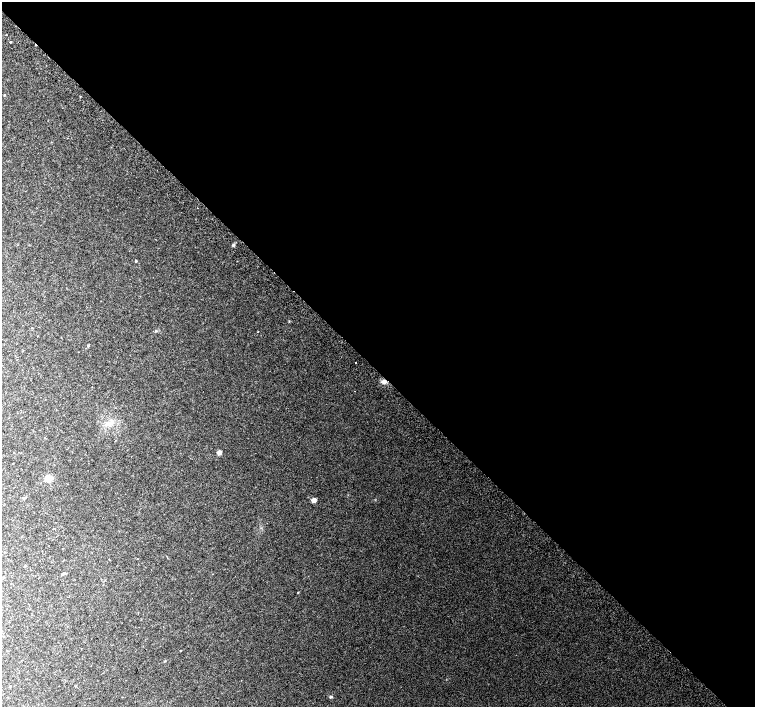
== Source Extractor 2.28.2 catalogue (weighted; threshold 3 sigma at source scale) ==
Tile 8 of 4 x 4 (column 4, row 2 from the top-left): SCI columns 4559-6064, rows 3072-4480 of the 6096 x 6079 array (HDU 1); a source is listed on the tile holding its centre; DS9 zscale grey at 2 x 2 block average (1 PNG px = mean of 2 x 2 image px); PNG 757 x 709 px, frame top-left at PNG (2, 2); no overlay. Shown black and unused: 52% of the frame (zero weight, under 2 of 3 exposures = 2% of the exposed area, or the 3 px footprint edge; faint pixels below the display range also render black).
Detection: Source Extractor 2.28.2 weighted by HDU 2 'WHT'; one run over the whole footprint, this tile lists its part. Background 0.0504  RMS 0.012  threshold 0.055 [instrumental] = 3 sigma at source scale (4.5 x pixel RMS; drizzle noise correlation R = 1.50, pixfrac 1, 0.0396/0.0396 arcsec/px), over >= 5 px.
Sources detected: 19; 1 cosmic-ray / hot-pixel residue — not listed; the other 18 listed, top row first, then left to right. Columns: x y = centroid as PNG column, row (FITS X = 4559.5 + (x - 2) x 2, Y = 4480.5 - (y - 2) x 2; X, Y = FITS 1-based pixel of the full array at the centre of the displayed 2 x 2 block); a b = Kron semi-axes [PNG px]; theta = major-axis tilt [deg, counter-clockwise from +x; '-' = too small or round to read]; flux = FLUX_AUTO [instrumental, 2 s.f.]
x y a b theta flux
6 35 2 2 - 1.7
10 42 2 2 - 10
4 95 3 2 - 1.6
233 245 4 4 - 3.9
136 261 2 2 - 3.2
258 332 2 2 - 1.3
88 346 3 3 - 2.1
356 362 2 2 - 5.4
384 382 5 4 - 10
109 423 4 2 - 3.9
219 452 4 3 - 14
48 478 9 8 - 16
24 498 4 3 - 2.8
314 500 4 4 - 14
25 566 3 2 - 1.7
298 592 2 2 - 1.5
10 686 3 2 - 1.2
331 697 4 3 - 3.3
Overlapping masked pixels (flux is a lower limit): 1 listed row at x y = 384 382
Diffuse or blended objects may show on this block-average render without a row.